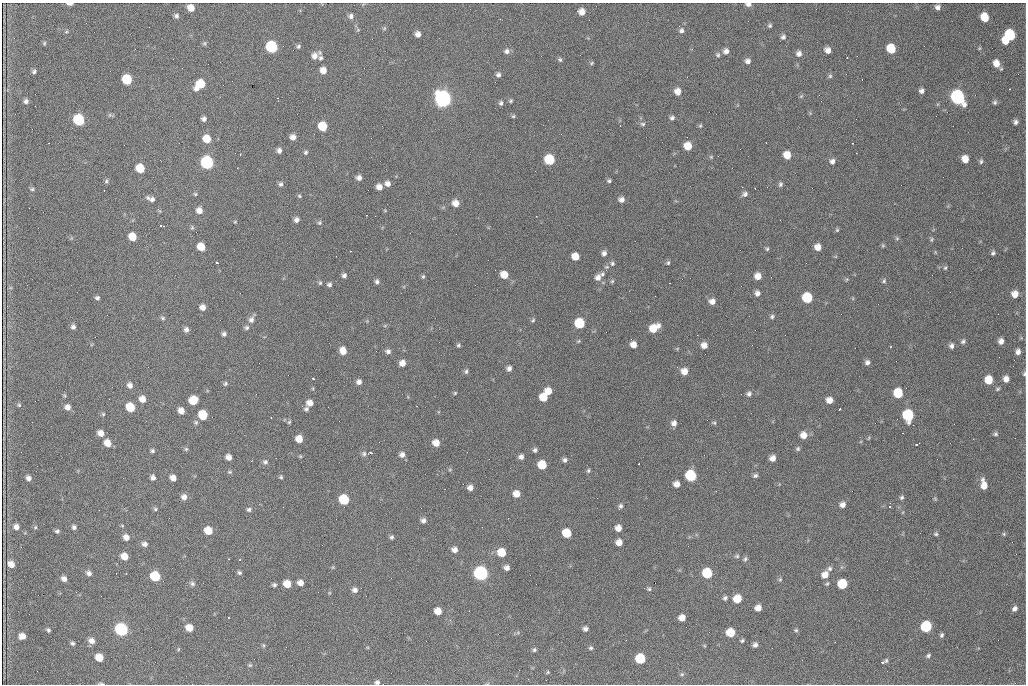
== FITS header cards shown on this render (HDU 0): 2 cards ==
NAXIS1  =                 1024 /fastest changing axis
NAXIS2  =                  682 /next to fastest changing axis

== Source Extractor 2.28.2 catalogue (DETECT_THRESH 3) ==
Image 1024 x 682 px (HDU 0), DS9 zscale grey, 1 PNG px = 1 image px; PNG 1028 x 686 px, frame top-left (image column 1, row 682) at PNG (2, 3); no overlay
Background 2230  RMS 32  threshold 96.4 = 3 sigma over >= 5 px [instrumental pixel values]
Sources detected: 306; all 306 listed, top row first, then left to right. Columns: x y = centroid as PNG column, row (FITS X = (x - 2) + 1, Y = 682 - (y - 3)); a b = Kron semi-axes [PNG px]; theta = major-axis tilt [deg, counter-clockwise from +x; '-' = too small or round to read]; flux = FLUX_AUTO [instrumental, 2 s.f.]
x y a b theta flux
69 4 5 3 - 9.1e+03
748 4 6 4 -5 7.1e+03
937 7 6 5 - 7.7e+03
191 8 6 6 - 2.3e+04
582 12 6 6 - 1.8e+04
176 16 6 6 - 5.7e+03
351 16 7 6 - 7.7e+03
985 17 7 6 - 4.8e+04
770 25 5 5 - 4.0e+03
384 28 6 5 - 3.2e+03
358 30 6 4 -18 2.9e+03
681 30 6 6 - 6.4e+03
66 32 6 4 19 2.5e+03
418 34 6 5 - 1.1e+04
1010 35 7 7 - 1.5e+05
783 37 6 5 - 6.3e+03
1006 41 6 5 - 2.9e+04
44 43 5 4 - 2.5e+03
204 43 6 5 - 3.3e+03
298 46 5 5 - 4.1e+03
272 47 7 7 - 2.4e+05
891 49 7 6 - 6.7e+04
828 50 6 6 - 1.3e+04
507 51 8 7 - 8.0e+03
726 51 6 6 - 9.5e+03
799 54 7 6 - 9.6e+03
718 55 6 6 - 4.1e+03
314 56 9 7 67 1.4e+04
320 58 7 6 - 5.3e+03
847 58 3 2 - 3.4e+03
560 60 6 5 - 4.3e+03
748 61 6 6 - 8.2e+03
592 63 5 4 - 2.7e+03
996 63 7 6 - 2.2e+04
323 70 6 6 - 1.8e+04
34 71 5 5 - 4.8e+03
498 75 6 5 - 5.8e+03
830 76 6 5 - 3.8e+03
127 80 7 6 - 1.0e+05
200 84 10 6 43 6.3e+04
677 91 6 6 - 1.7e+04
921 91 5 5 - 7.4e+03
801 96 7 4 45 2.8e+03
958 97 8 7 - 5.9e+05
443 99 8 7 - 1.2e+06
26 101 5 5 - 6.2e+03
511 101 5 5 - 3.3e+03
821 101 2 2 - 9.7e+02
995 102 6 5 - 4.3e+03
501 103 6 5 - 4.8e+03
110 115 6 6 - 3.4e+03
513 116 5 5 - 3.0e+03
672 118 5 4 - 5.0e+03
204 119 5 5 - 6.9e+03
79 120 7 6 - 2.0e+05
1016 122 6 5 - 6.3e+03
643 124 7 5 -14 4.4e+03
700 125 6 4 69 2.9e+03
322 126 7 6 - 6.5e+04
293 137 6 5 - 1.2e+04
207 139 7 6 - 3.9e+04
688 146 6 6 - 3.7e+04
279 151 6 5 - 7.7e+03
306 152 5 5 - 4.0e+03
240 154 2 2 - 1.2e+03
787 155 6 6 - 3.0e+04
711 157 5 5 - 2.6e+03
965 159 6 6 - 2.5e+04
549 160 7 6 - 1.3e+05
832 161 7 6 - 7.7e+03
981 161 6 4 80 3.9e+03
207 162 7 7 - 3.6e+05
140 168 7 6 - 6.0e+04
359 178 5 5 - 8.9e+03
106 181 6 5 - 3.8e+03
609 181 4 4 - 3.9e+03
281 184 6 5 - 5.1e+03
388 184 6 6 - 1.0e+04
780 184 6 5 - 4.5e+03
379 187 6 6 - 1.4e+04
742 187 3 2 - 1.7e+03
32 189 6 5 - 3.4e+03
195 194 5 4 - 2.7e+03
745 194 7 6 - 7.0e+03
299 196 6 4 -24 2.9e+03
151 199 12 6 -19 1.0e+04
621 200 6 5 - 9.7e+03
456 203 6 6 - 1.9e+04
199 210 8 6 72 1.5e+04
385 210 5 3 - 1.9e+03
296 220 6 6 - 8.1e+03
235 222 4 4 - 1.9e+03
319 223 6 6 - 3.9e+03
161 226 4 3 - 6.4e+03
192 228 6 5 - 3.0e+03
837 230 5 5 - 2.9e+03
132 237 6 6 - 4.0e+04
897 238 6 5 - 3.5e+03
932 239 7 4 84 3.1e+03
883 245 5 5 - 2.7e+03
201 247 6 6 - 3.6e+04
818 247 6 6 - 1.9e+04
767 249 6 5 - 3.4e+03
935 252 5 3 - 2.0e+03
604 253 7 6 - 7.6e+03
993 253 5 4 - 4.4e+03
575 256 6 6 - 3.0e+04
217 262 3 3 - 4.7e+03
612 263 6 6 - 4.6e+03
668 263 6 5 - 3.6e+03
607 267 6 5 - 4.0e+03
945 268 6 4 73 3.1e+03
602 274 7 6 - 5.2e+03
344 275 5 5 - 6.2e+03
504 275 6 6 - 3.0e+04
423 276 6 4 63 3.2e+03
758 276 6 6 - 1.9e+04
598 277 8 7 - 1.2e+04
612 281 6 5 - 2.9e+03
884 281 6 5 - 3.6e+03
377 282 6 5 - 5.8e+03
320 283 6 5 - 3.2e+03
329 284 5 5 - 5.6e+03
757 293 6 6 - 8.7e+03
1015 294 7 6 - 1.9e+04
97 298 5 5 - 4.9e+03
807 298 7 6 - 1.2e+05
712 301 7 7 - 1.2e+04
202 307 6 5 - 1.3e+04
772 317 6 5 - 4.4e+03
163 318 7 5 -17 3.9e+03
251 320 8 7 - 1.0e+04
533 320 6 4 49 3.3e+03
580 323 7 6 - 1.2e+05
73 327 6 5 - 6.4e+03
246 328 7 6 - 4.9e+03
654 328 9 6 32 4.3e+04
186 329 6 6 - 7.3e+03
224 334 5 5 - 6.0e+03
963 341 7 6 - 5.0e+03
1001 341 5 5 - 1.2e+04
458 345 5 5 - 3.4e+03
633 345 6 6 - 1.7e+04
704 345 6 6 - 1.5e+04
951 346 7 6 - 7.1e+03
890 347 3 2 - 1.5e+03
343 351 7 6 - 2.2e+04
388 351 6 6 - 7.3e+03
1018 352 6 5 - 9.5e+03
867 362 6 6 - 7.4e+03
402 363 6 6 - 1.6e+04
1013 366 2 2 - 1.0e+03
509 368 6 5 - 8.0e+03
466 371 7 5 79 4.5e+03
684 371 7 7 - 2.0e+04
1024 374 6 4 77 3.5e+03
313 378 3 3 - 6.0e+03
1006 379 6 5 - 1.4e+04
989 380 7 6 - 4.8e+04
359 382 6 5 - 8.6e+03
225 384 6 5 - 4.1e+03
130 385 8 7 - 9.9e+03
313 388 5 3 - 2.1e+03
998 389 6 4 28 3.2e+03
548 391 6 6 - 2.7e+04
455 393 5 4 - 2.4e+03
898 393 7 6 - 7.9e+04
749 394 7 6 - 6.8e+03
64 395 6 4 -71 2.6e+03
543 397 6 6 - 4.9e+04
142 399 7 6 - 1.8e+04
193 400 7 6 - 5.4e+04
829 400 6 6 - 1.8e+04
310 403 7 6 - 1.6e+04
19 405 5 5 - 3.0e+03
67 407 6 6 - 1.2e+04
130 407 7 6 - 7.0e+04
306 409 6 5 - 5.3e+03
840 409 3 2 - 3.3e+03
181 411 6 5 - 1.6e+04
103 414 5 5 - 2.7e+03
203 415 7 6 - 7.1e+04
908 415 8 7 - 1.9e+05
271 418 2 2 - 1.2e+03
196 422 5 5 - 3.7e+03
289 422 5 5 - 3.1e+03
674 423 7 6 - 1.0e+04
714 423 7 5 -28 3.1e+03
101 433 6 6 - 1.6e+04
995 434 6 5 - 4.2e+03
804 435 7 7 - 2.0e+04
299 439 6 6 - 2.6e+04
107 443 7 6 - 2.5e+04
436 443 6 5 - 2.0e+04
917 444 3 2 - 4.4e+03
186 449 5 5 - 3.4e+03
798 449 6 5 - 3.9e+03
535 450 5 4 - 5.2e+03
152 451 5 5 - 4.3e+03
370 453 6 3 10 3.5e+03
364 454 7 6 - 5.1e+03
402 455 6 6 - 9.4e+03
300 456 5 4 - 2.3e+03
229 457 5 5 - 1.3e+04
521 457 5 5 - 7.8e+03
773 458 6 5 - 1.4e+04
565 460 5 5 - 5.9e+03
265 462 7 6 - 5.5e+03
542 465 6 6 - 5.9e+04
588 471 5 4 - 3.6e+03
229 472 6 5 - 3.2e+03
755 475 6 5 - 4.9e+03
691 476 7 7 - 1.7e+05
281 477 4 4 - 3.2e+03
28 478 5 5 - 8.6e+03
153 478 5 5 - 7.9e+03
173 478 6 5 - 1.5e+04
676 484 6 5 - 1.4e+04
984 485 10 6 -80 2.3e+04
470 488 6 6 - 1.2e+04
516 494 6 6 - 2.1e+04
184 497 6 6 - 1.2e+04
902 497 6 5 - 4.0e+03
935 499 5 4 - 2.5e+03
344 500 7 6 - 1.2e+05
842 505 6 6 - 1.1e+04
620 506 7 5 67 5.4e+03
890 506 3 3 - 4.4e+03
155 509 6 5 - 3.5e+03
249 509 6 5 - 4.8e+03
99 510 2 2 - 1.1e+03
423 520 5 5 - 7.9e+03
16 527 6 6 - 1.0e+04
35 527 5 4 - 2.9e+03
74 527 5 5 - 5.8e+03
618 528 6 6 - 1.6e+04
57 531 4 4 - 4.4e+03
208 531 6 6 - 4.2e+04
567 533 7 6 - 6.0e+04
936 534 6 5 - 3.6e+03
1004 534 5 4 - 2.8e+03
126 537 6 6 - 1.4e+04
392 537 5 5 - 4.4e+03
619 542 6 5 - 1.8e+04
145 544 7 6 - 8.7e+03
455 550 7 6 - 1.1e+04
502 552 7 6 - 5.1e+04
124 556 6 5 - 2.7e+04
737 556 6 5 - 4.0e+03
745 559 7 5 40 4.3e+03
240 560 3 2 - 2.6e+03
11 564 7 6 - 1.7e+04
333 567 6 3 72 2.4e+03
507 568 6 5 - 9.4e+03
830 569 6 6 - 5.7e+03
89 573 6 5 - 8.8e+03
116 573 3 2 - 1.6e+03
126 573 3 2 - 1.2e+03
239 573 5 4 - 4.4e+03
481 573 7 7 - 5.8e+05
707 573 7 6 - 1.1e+05
825 575 7 7 - 2.1e+04
155 576 7 6 - 1.1e+05
64 579 5 5 - 1.0e+04
780 579 6 5 - 3.5e+03
300 583 6 5 - 1.5e+04
192 584 7 6 - 5.3e+03
287 584 6 6 - 3.4e+04
827 584 6 4 47 3.4e+03
842 584 7 6 - 9.0e+04
274 585 4 4 - 4.6e+03
649 589 6 5 - 3.7e+03
355 590 6 6 - 9.0e+03
725 598 6 5 - 5.1e+03
737 599 8 7 - 3.3e+04
758 608 6 5 - 1.8e+04
1015 609 6 5 - 7.6e+03
438 611 6 6 - 2.6e+04
228 617 3 2 - 5.1e+03
682 618 6 5 - 1.7e+04
926 627 7 6 - 1.9e+05
189 628 6 5 - 2.9e+04
585 629 5 5 - 7.1e+03
48 630 5 4 - 4.0e+03
121 630 7 6 - 3.9e+05
796 630 6 5 - 3.3e+03
731 632 6 6 - 5.4e+04
942 635 5 4 - 4.5e+03
22 636 6 5 - 1.7e+04
92 641 7 6 - 1.3e+04
742 641 5 4 - 3.4e+03
72 643 5 5 - 4.3e+03
263 645 6 4 -89 2.9e+03
755 645 5 5 - 7.1e+03
591 648 6 4 1 3.6e+03
178 649 5 3 - 2.2e+03
534 650 5 4 - 4.0e+03
928 655 6 5 - 4.1e+03
99 657 6 6 - 3.9e+04
640 659 7 6 - 1.2e+05
883 662 6 3 29 1.1e+04
250 665 5 5 - 3.0e+03
548 672 5 4 - 2.5e+03
682 674 6 5 - 3.7e+03
377 682 6 5 - 6.0e+03
101 684 7 3 -1 3.1e+03
At the frame edge (FLAGS 8, measured only in part): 5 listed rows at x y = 69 4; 748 4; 1024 374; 377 682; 101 684